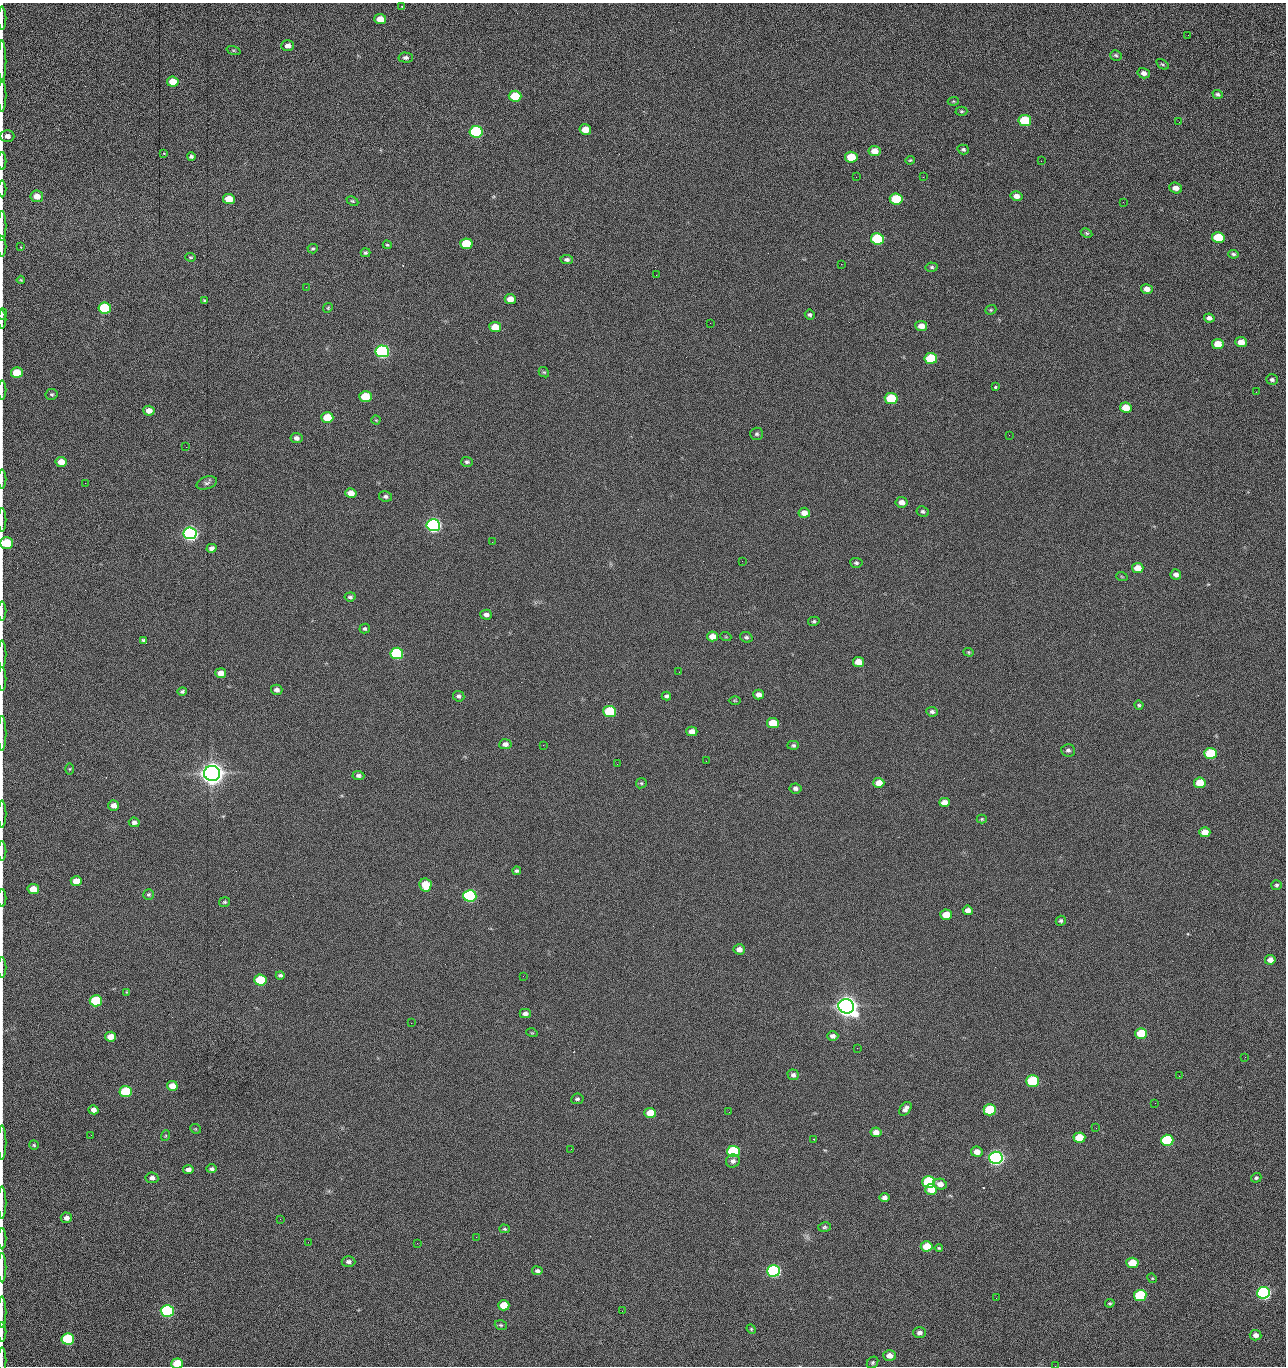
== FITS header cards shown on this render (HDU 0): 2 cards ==
NAXIS1  =                 1284 /fastest changing axis
NAXIS2  =                 1364 /next to fastest changing axis

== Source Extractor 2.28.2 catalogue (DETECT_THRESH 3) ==
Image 1284 x 1364 px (HDU 0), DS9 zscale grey, 1 PNG px = 1 image px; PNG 1288 x 1368 px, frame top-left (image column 1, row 1364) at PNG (2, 3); each listed source drawn as its Kron ellipse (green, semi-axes under 4 px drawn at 4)
Background 145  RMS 15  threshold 44.6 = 3 sigma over >= 5 px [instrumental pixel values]
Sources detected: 262; all 262 listed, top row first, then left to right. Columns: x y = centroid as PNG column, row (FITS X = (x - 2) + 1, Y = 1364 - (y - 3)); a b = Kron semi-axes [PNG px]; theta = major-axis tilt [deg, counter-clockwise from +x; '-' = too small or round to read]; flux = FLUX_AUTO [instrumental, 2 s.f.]
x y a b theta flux
402 7 3 3 - 8.4e+02
2 18 11 2 90 1.7e+03
380 19 6 5 - 1.2e+04
1188 35 2 2 - 7.0e+02
288 46 6 5 - 5.1e+03
233 50 7 3 -19 1.2e+03
1116 55 6 5 - 1.8e+03
406 58 7 5 -1 2.7e+03
2 62 21 2 90 4.3e+03
1162 64 7 3 -35 1.3e+03
1144 73 6 5 - 4.2e+03
173 82 6 5 - 1.4e+04
1218 94 5 4 - 2.1e+03
2 95 16 2 90 3.2e+03
515 96 6 5 - 4.1e+04
953 101 5 4 - 1.1e+03
961 111 6 4 0 1.4e+03
1025 120 6 5 - 6.0e+04
1179 122 2 2 - 6.3e+02
585 130 6 5 - 1.4e+04
476 132 7 6 - 1.6e+05
7 136 7 6 - 5.2e+03
963 150 6 4 -16 2.0e+03
874 151 6 5 - 1.2e+04
164 153 3 3 - 1.2e+03
191 156 4 3 - 2.1e+03
851 157 6 5 - 2.7e+04
910 160 5 3 - 1.2e+03
2 161 9 2 90 1.5e+03
1041 161 2 2 - 1.2e+03
856 177 2 2 - 1.6e+03
923 177 2 2 - 1.2e+04
1176 188 6 5 - 6.3e+03
2 189 8 2 90 1.3e+03
37 196 6 5 - 1.1e+04
1016 196 6 5 - 5.7e+03
229 199 6 5 - 2.0e+04
896 199 6 5 - 5.1e+04
352 201 6 4 -26 1.3e+03
1123 202 2 2 - 5.2e+02
2 226 15 2 90 2.8e+03
1087 233 6 4 -27 1.5e+03
1218 238 6 5 - 4.2e+04
878 239 6 5 - 1.0e+05
466 244 6 5 - 4.0e+04
387 245 4 3 - 1.1e+03
2 247 10 2 90 1.7e+03
21 247 3 3 - 6.1e+02
313 249 5 4 - 1.6e+03
365 253 5 4 - 1.6e+03
1233 254 5 4 - 1.8e+03
191 257 5 4 - 1.3e+03
567 260 6 4 -9 2.8e+03
841 264 2 2 - 1.8e+04
932 267 6 4 -4 1.9e+03
656 275 3 2 - 9.0e+02
21 280 4 2 - 9.6e+02
306 287 2 2 - 5.2e+02
1147 289 6 5 - 7.2e+03
510 299 5 5 - 9.0e+03
205 301 4 3 - 1.6e+03
105 308 6 5 - 9.9e+04
328 308 5 4 - 1.1e+03
991 310 6 4 21 1.4e+03
2 314 6 3 83 1.1e+03
810 315 5 5 - 2.2e+03
1209 318 5 4 - 3.6e+03
2 319 9 2 90 1.5e+03
710 323 2 2 - 2.2e+03
921 326 6 5 - 7.8e+03
495 327 6 5 - 1.6e+04
1241 342 6 5 - 1.0e+04
1218 344 6 5 - 1.6e+04
382 351 7 6 - 3.0e+05
931 358 6 5 - 5.7e+04
544 372 6 4 -41 1.2e+03
17 373 6 5 - 2.5e+04
1272 380 6 5 - 2.5e+03
995 387 3 3 - 3.1e+03
2 390 9 2 90 1.6e+03
1256 392 2 2 - 1.2e+03
52 394 6 5 - 1.7e+03
365 397 6 5 - 3.6e+04
891 398 6 5 - 5.9e+04
1126 408 6 5 - 1.8e+04
149 411 5 5 - 8.5e+03
327 418 6 5 - 2.8e+04
376 420 4 4 - 1.0e+03
757 434 6 6 - 2.1e+03
1009 435 2 2 - 2.2e+03
296 438 6 5 - 3.9e+03
186 447 2 2 - 2.0e+03
61 462 5 5 - 1.2e+04
467 462 6 5 - 2.2e+03
2 479 9 2 90 1.5e+03
85 483 2 2 - 5.7e+02
207 483 10 6 17 3.0e+03
351 493 6 5 - 9.6e+03
385 496 6 5 - 2.5e+03
901 502 6 5 - 6.0e+03
923 511 6 5 - 2.0e+03
804 513 6 5 - 8.3e+03
2 520 12 2 90 1.9e+03
433 525 7 6 - 5.0e+05
190 533 7 6 - 5.4e+05
492 542 2 2 - 1.8e+03
7 543 6 5 - 4.2e+04
211 548 5 4 - 3.8e+03
742 561 2 2 - 4.4e+02
856 563 6 5 - 1.9e+03
1138 568 6 5 - 1.3e+04
1176 574 5 5 - 3.9e+03
1122 577 6 3 -20 1.0e+03
350 597 5 4 - 2.2e+03
2 611 9 2 90 1.7e+03
486 615 6 5 - 4.1e+03
814 621 6 4 14 1.5e+03
365 629 5 4 - 1.8e+03
712 636 5 5 - 9.9e+03
726 637 5 3 - 9.3e+02
746 637 6 5 - 2.1e+03
143 640 4 3 - 1.6e+03
969 652 5 4 - 1.2e+03
397 653 6 6 - 1.6e+05
2 654 14 2 90 2.3e+03
858 662 5 5 - 1.4e+04
679 672 3 2 - 1.2e+03
221 673 5 5 - 7.2e+03
2 679 12 2 90 1.8e+03
277 690 5 5 - 4.0e+03
182 691 5 4 - 1.8e+03
758 695 5 5 - 5.9e+03
459 696 6 5 - 2.5e+03
666 696 5 4 - 2.2e+03
735 700 6 4 -1 1.1e+03
1139 705 4 4 - 1.5e+03
610 711 6 5 - 7.7e+04
932 712 6 4 -6 2.5e+03
773 723 6 5 - 2.7e+04
692 731 5 4 - 7.4e+03
2 733 17 2 90 2.8e+03
505 744 6 5 - 4.2e+03
543 745 2 2 - 2.2e+03
793 745 6 4 2 1.9e+03
1068 750 7 6 - 2.7e+03
1211 753 6 5 - 7.6e+04
706 761 2 2 - 1.4e+03
617 764 2 2 - 2.0e+03
70 769 5 3 - 9.9e+02
212 773 8 7 - 1.9e+06
358 775 6 4 -3 2.5e+03
641 783 5 5 - 1.4e+03
879 783 5 5 - 1.0e+04
1200 783 6 5 - 2.4e+04
795 788 6 5 - 3.1e+03
944 802 5 4 - 7.7e+03
114 806 5 5 - 6.5e+03
2 814 13 2 90 2.2e+03
982 819 5 4 - 1.3e+03
134 822 5 4 - 3.5e+03
1205 832 5 5 - 1.5e+04
2 851 10 2 90 1.6e+03
517 871 4 4 - 1.7e+03
76 881 5 5 - 1.2e+04
425 885 7 6 - 2.7e+04
1276 885 5 5 - 1.9e+03
33 889 6 5 - 1.6e+04
149 894 6 5 - 1.8e+03
470 896 6 6 - 2.4e+05
2 898 9 2 90 1.4e+03
225 902 5 5 - 1.5e+03
968 910 5 4 - 5.7e+03
946 915 6 5 - 1.9e+04
1061 921 5 5 - 2.1e+03
739 949 6 5 - 6.0e+03
1270 960 5 5 - 7.2e+03
2 968 10 2 90 1.7e+03
280 975 4 3 - 1.8e+03
523 976 2 2 - 1.4e+03
260 980 6 5 - 6.0e+04
127 992 3 3 - 9.2e+02
96 1001 6 5 - 7.5e+04
846 1006 8 7 - 1.6e+06
525 1013 5 4 - 4.4e+03
411 1023 2 2 - 3.6e+03
532 1033 5 3 - 8.3e+02
1141 1034 6 5 - 4.8e+04
833 1036 5 5 - 3.7e+03
111 1037 5 5 - 1.0e+04
857 1048 2 2 - 9.4e+02
1245 1057 3 2 - 1.3e+03
793 1075 6 5 - 3.3e+03
1179 1076 2 2 - 1.7e+03
1032 1081 6 5 - 8.8e+04
172 1086 5 5 - 1.2e+04
126 1091 6 5 - 6.4e+04
577 1099 6 5 - 2.0e+03
1155 1103 2 2 - 5.1e+02
905 1109 8 5 54 4.7e+03
94 1110 5 4 - 5.1e+03
990 1110 6 5 - 7.2e+04
729 1112 2 2 - 6.7e+02
650 1113 6 5 - 2.0e+04
1096 1128 2 2 - 4.4e+02
195 1129 5 4 - 1.1e+03
876 1132 5 4 - 6.9e+03
91 1135 2 2 - 1.6e+03
165 1136 5 3 - 9.8e+02
1079 1138 6 5 - 3.1e+04
814 1139 2 2 - 7.8e+02
1167 1140 6 5 - 9.8e+04
2 1143 17 2 90 3.3e+03
34 1145 5 4 - 1.3e+03
571 1149 2 2 - 6.6e+02
733 1151 6 5 - 1.4e+05
977 1152 6 5 - 7.9e+03
996 1158 6 6 - 6.3e+05
733 1161 7 6 - 3.7e+03
212 1169 5 4 - 2.2e+03
188 1170 5 4 - 4.2e+03
152 1178 6 5 - 3.6e+03
1256 1178 5 5 - 1.8e+03
929 1182 6 5 - 1.5e+05
940 1184 7 5 -13 6.8e+03
931 1189 6 5 - 1.7e+04
884 1198 5 4 - 4.5e+03
2 1202 16 2 90 2.9e+03
66 1218 6 5 - 4.4e+03
280 1219 2 2 - 1.5e+03
825 1227 6 4 15 1.7e+03
505 1229 5 4 - 1.4e+03
476 1237 2 2 - 4.8e+03
2 1239 11 2 90 2.1e+03
308 1242 3 2 - 1.2e+03
417 1243 2 2 - 3.6e+03
927 1246 6 5 - 1.9e+04
939 1248 4 4 - 1.1e+03
348 1262 7 5 -2 2.9e+03
1132 1263 6 5 - 2.6e+04
2 1268 15 2 90 2.9e+03
537 1271 5 4 - 2.9e+03
774 1271 6 6 - 3.1e+05
1152 1278 5 4 - 1.2e+03
1263 1293 6 6 - 3.6e+05
1140 1295 6 5 - 7.8e+04
996 1298 2 2 - 1.9e+03
1110 1303 5 3 - 1.5e+03
504 1305 5 5 - 1.7e+04
167 1311 6 6 - 2.4e+05
622 1311 2 2 - 5.1e+02
2 1312 16 2 90 2.4e+03
501 1325 6 4 -20 1.6e+03
751 1329 5 4 - 1.1e+03
2 1332 10 2 90 1.7e+03
920 1332 6 5 - 4.0e+03
1255 1335 6 5 - 5.2e+03
68 1339 6 5 - 9.2e+04
889 1356 6 5 - 7.1e+03
2 1360 13 2 90 1.6e+03
873 1363 6 5 - 1.8e+03
177 1364 6 5 - 2.9e+04
1055 1366 2 2 - 1.4e+03
At the frame edge (FLAGS 8, measured only in part): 32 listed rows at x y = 2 18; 2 62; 2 95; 7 136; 2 161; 2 189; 2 226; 2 247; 2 314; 2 319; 17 373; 2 390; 2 479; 2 520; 7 543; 2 611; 2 654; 2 679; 2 733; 2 814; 2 851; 2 898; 2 968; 2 1143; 2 1202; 2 1239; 2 1268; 2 1312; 2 1332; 2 1360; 177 1364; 1055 1366

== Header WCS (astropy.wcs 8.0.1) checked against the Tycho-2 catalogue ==
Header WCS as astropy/WCSLIB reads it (CRVAL/CRPIX/CD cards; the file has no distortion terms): RA---TAN/DEC--TAN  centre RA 15:41:40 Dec +51:59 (235.42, +51.98 deg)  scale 1.26 arcsec/px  FOV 26.9' x 28.5'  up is +92 deg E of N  parity flipped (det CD > 0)
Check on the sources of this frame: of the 60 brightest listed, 11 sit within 2.0 arcsec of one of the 11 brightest Tycho-2 stars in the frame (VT <= 12.29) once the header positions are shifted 0.49 arcsec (0.35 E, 0.35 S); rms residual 1.16 arcsec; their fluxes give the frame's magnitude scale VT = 25.23 - 2.5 log10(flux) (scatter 0.19 mag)
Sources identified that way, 11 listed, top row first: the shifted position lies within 2.0 arcsec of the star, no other Tycho-2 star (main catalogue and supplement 1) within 4.0 arcsec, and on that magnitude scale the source's flux lands within +1.5 / -3 mag of the star's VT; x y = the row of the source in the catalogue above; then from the Tycho-2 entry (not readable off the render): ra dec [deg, ICRS J2000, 3 dp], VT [Tycho-2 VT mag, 2 dp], TYC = Tycho-2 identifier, HIP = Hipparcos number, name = IAU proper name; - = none
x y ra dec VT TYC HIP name
382 351 235.614 +52.064 11.61 3489-1132-1 - -
433 525 235.514 +52.049 11.19 3489-1407-1 - -
190 533 235.515 +52.133 11.12 3489-1380-1 - -
212 773 235.378 +52.130 9.31 3489-1322-1 76850 -
470 896 235.303 +52.042 11.52 3489-958-1 - -
846 1006 235.232 +51.912 9.59 3489-824-1 - -
996 1158 235.143 +51.862 10.97 3489-1016-1 - -
929 1182 235.131 +51.886 12.29 3489-908-1 - -
774 1271 235.084 +51.941 11.45 3489-1346-1 - -
1263 1293 235.062 +51.771 11.53 3489-1453-1 - -
167 1311 235.075 +52.152 11.74 3489-912-1 - -